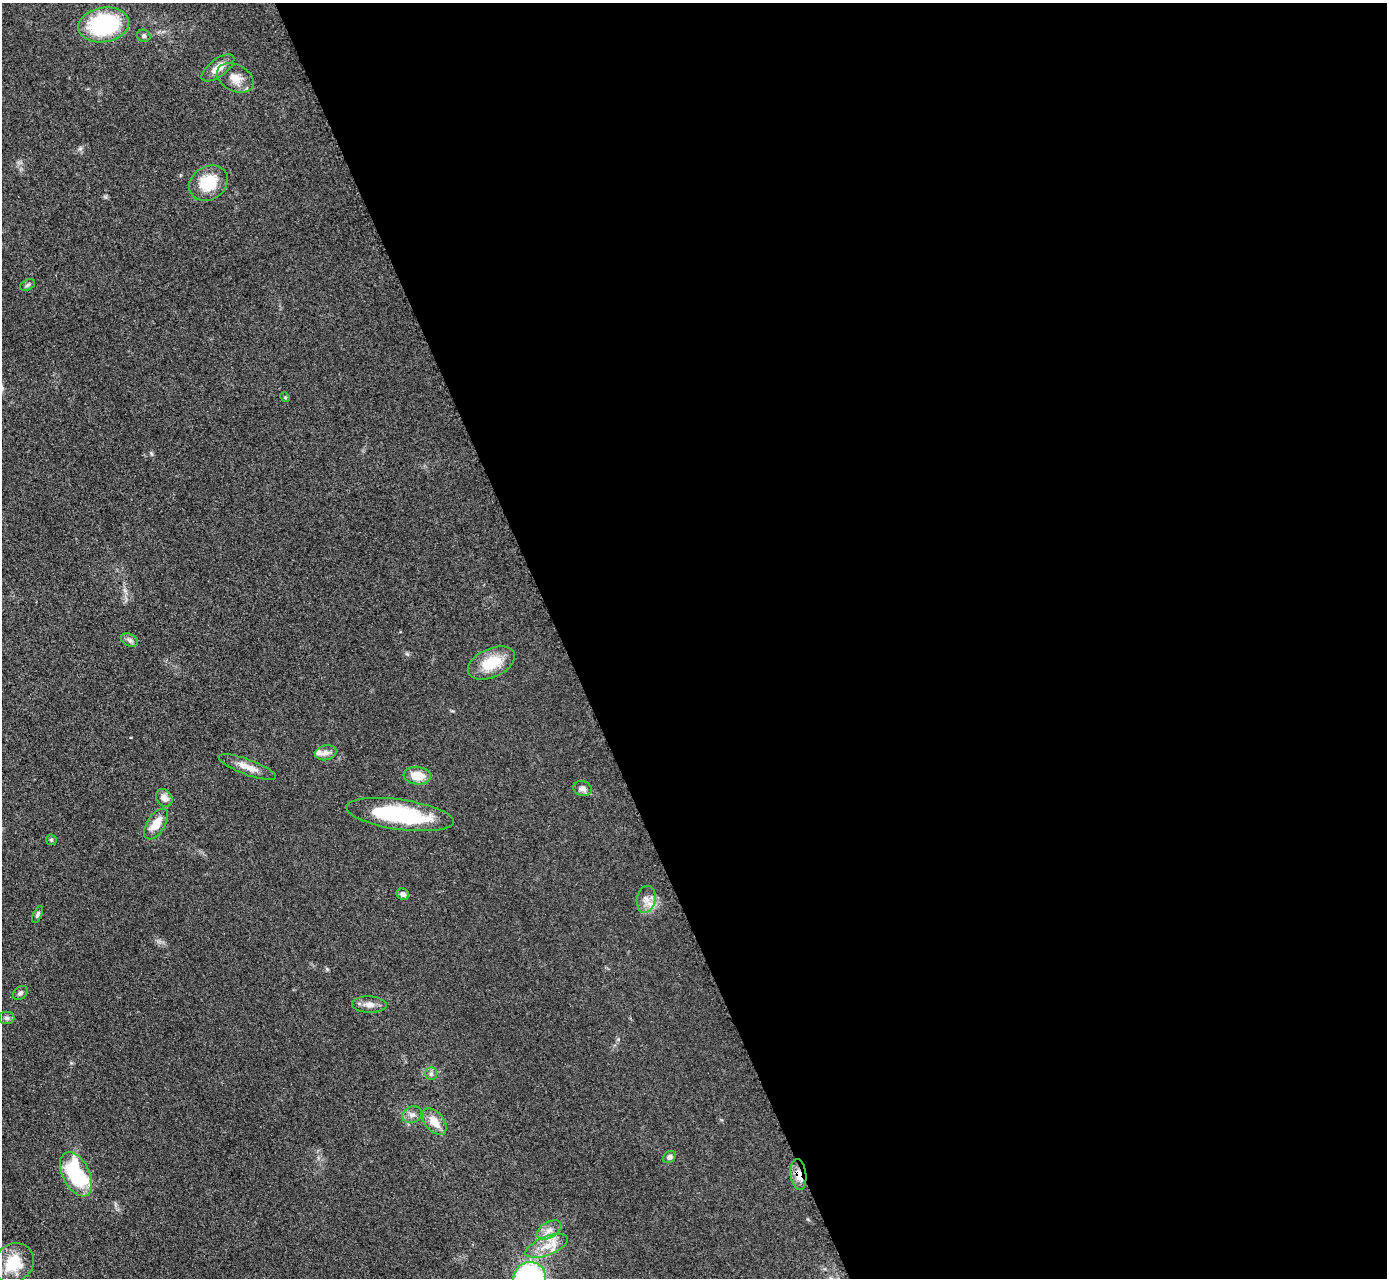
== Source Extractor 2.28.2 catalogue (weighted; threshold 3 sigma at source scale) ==
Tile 8 of 4 x 4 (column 4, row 2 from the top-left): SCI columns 4175-5559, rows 2847-4122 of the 5624 x 5584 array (HDU 1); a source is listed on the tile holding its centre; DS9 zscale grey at full resolution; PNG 1389 x 1280 px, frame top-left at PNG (2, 3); each listed source drawn as its Kron ellipse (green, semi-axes under 4 px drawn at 4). Shown black and unused: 60% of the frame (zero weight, under 3 of 5 exposures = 4% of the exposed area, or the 3 px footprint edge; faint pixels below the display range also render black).
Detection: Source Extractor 2.28.2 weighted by HDU 2 'WHT'; one run over the whole footprint, this tile lists its part. Background 0.0524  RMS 0.0056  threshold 0.0251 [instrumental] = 3 sigma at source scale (4.5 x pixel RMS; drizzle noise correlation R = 1.50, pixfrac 1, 0.05/0.05 arcsec/px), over >= 5 px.
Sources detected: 35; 2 inside a brighter listed object's ellipse — not listed separately; the other 33 listed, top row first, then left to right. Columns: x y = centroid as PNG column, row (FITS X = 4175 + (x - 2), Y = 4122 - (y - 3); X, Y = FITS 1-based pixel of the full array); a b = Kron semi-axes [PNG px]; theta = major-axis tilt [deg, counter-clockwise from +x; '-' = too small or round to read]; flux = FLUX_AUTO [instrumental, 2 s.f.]
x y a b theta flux
103 25 25 17 9 52
144 36 7 6 - 1.2
218 68 19 8 37 7.1
235 78 19 13 -27 7.7
208 183 20 16 32 19
27 285 8 5 28 1.2
285 397 5 4 - 0.59
129 640 9 6 -27 1.6
491 663 25 14 24 17
326 753 11 7 13 2.9
247 767 30 7 -20 6.2
417 776 14 9 -6 9.6
582 788 9 7 -16 2.8
164 798 9 7 -53 3.6
400 815 54 15 -8 51
156 824 17 9 57 9.2
51 840 6 5 - 0.8
403 894 6 5 - 1.8
646 899 13 9 79 4.6
38 914 9 4 65 1.1
20 993 8 6 41 1.5
369 1004 17 8 -2 4
7 1018 8 6 0 1.6
431 1074 6 5 - 1.3
412 1115 10 8 25 2.8
434 1122 15 9 -50 7.8
670 1157 7 5 36 1.7
76 1174 24 13 -63 51
798 1174 15 8 -83 5.5
549 1230 13 7 31 4
547 1246 22 9 22 8.8
14 1263 21 18 41 19
530 1278 16 16 - 97
Overlapping masked pixels (flux is a lower limit): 1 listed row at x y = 798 1174
Isophote crosses this tile's border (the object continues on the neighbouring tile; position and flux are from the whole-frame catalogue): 1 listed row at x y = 530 1278